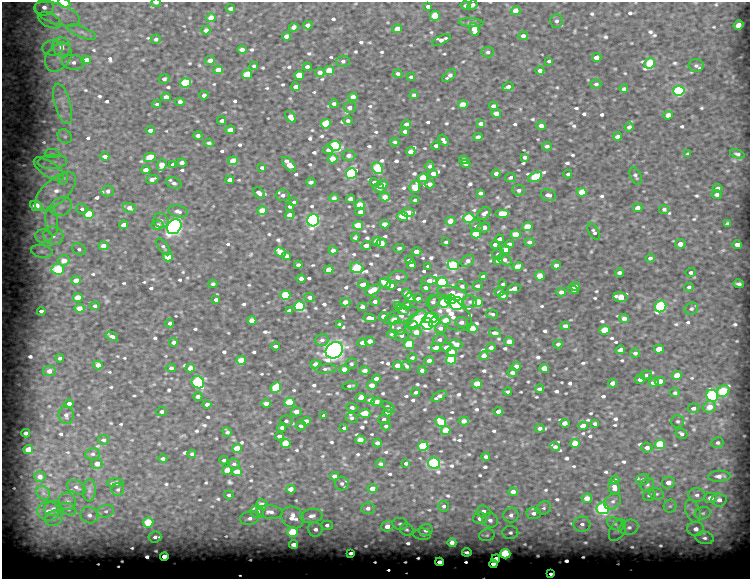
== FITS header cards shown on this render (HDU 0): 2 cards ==
NAXIS1  =                  748 / length of data axis 1
NAXIS2  =                  577 / length of data axis 2

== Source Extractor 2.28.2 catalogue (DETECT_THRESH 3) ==
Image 748 x 577 px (HDU 0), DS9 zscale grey, 1 PNG px = 1 image px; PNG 752 x 581 px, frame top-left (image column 1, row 577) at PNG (2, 2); each listed source drawn as its Kron ellipse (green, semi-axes under 4 px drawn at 4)
Background 3940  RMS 16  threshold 49.5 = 3 sigma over >= 5 px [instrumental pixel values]
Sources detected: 834; of the 834, the 500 brightest by FLUX_AUTO listed and drawn (334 fainter detections omitted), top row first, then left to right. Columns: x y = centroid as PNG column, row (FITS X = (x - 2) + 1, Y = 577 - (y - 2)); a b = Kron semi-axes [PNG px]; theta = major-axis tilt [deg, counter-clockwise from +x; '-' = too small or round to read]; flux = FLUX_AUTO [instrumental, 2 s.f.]
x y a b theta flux
64 3 6 4 -27 74000
156 3 4 2 - 6900
472 5 5 4 - 2900
428 6 4 3 - 3400
466 6 5 4 - 3500
44 7 9 8 - 9900
230 9 4 3 - 2900
516 11 5 4 - 17000
57 14 24 10 -19 23000
435 16 5 5 - 42000
211 18 4 4 - 18000
49 20 12 7 -27 7900
556 21 6 6 - 3300
471 23 12 4 -4 2900
308 25 4 4 - 5500
738 25 5 4 - 12000
294 27 4 4 - 12000
397 29 5 4 - 24000
474 29 7 5 -72 15000
206 30 4 4 - 10000
82 32 15 5 -22 4900
286 36 4 4 - 8900
523 36 5 4 - 5200
156 39 5 4 - 4000
441 40 10 3 25 4300
62 47 10 8 -64 17000
52 48 10 7 0 6900
242 50 4 4 - 9900
488 52 6 5 - 4200
58 57 16 11 52 17000
597 58 5 4 - 12000
86 60 5 4 - 11000
210 60 5 4 - 11000
343 61 7 5 1 2700
549 61 4 3 - 2600
73 62 11 7 -6 6500
650 63 6 5 - 94000
254 66 4 4 - 4200
696 66 7 6 - 3000
307 67 4 4 - 5200
218 70 4 4 - 22000
540 70 4 4 - 5800
329 71 5 4 - 28000
320 72 5 4 - 10000
247 74 5 4 - 54000
398 74 4 4 - 5100
299 75 5 4 - 40000
449 76 8 4 40 5500
411 77 4 3 - 2600
164 79 5 4 - 3400
185 83 5 4 - 120000
596 84 5 4 - 3400
296 87 4 4 - 6500
508 87 6 4 17 5000
624 89 4 4 - 3500
679 91 5 5 - 180000
204 95 4 4 - 7500
414 95 4 3 - 3100
166 97 5 4 - 7900
353 97 4 4 - 10000
180 102 4 4 - 8000
63 104 21 8 -75 15000
157 104 4 4 - 21000
334 104 4 4 - 3700
463 105 5 4 - 40000
494 106 4 4 - 5400
350 107 6 5 - 6900
496 113 5 4 - 8900
668 115 5 4 - 14000
291 117 6 4 -50 14000
222 121 4 4 - 4400
348 121 5 4 - 2800
326 124 5 4 - 61000
406 124 5 4 - 3900
481 124 4 4 - 5500
541 126 5 4 - 5600
629 127 4 4 - 4000
150 130 4 4 - 7000
230 130 5 4 - 15000
405 131 4 4 - 3000
198 135 4 4 - 5300
65 136 8 6 -41 3500
478 137 4 4 - 5000
618 137 4 4 - 6900
443 140 6 4 -55 3800
395 142 5 4 - 2900
209 143 5 4 - 4100
335 146 5 5 - 160000
436 146 4 4 - 4100
547 146 4 4 - 4000
328 150 5 4 - 6200
411 152 5 4 - 13000
52 154 7 4 0 2900
688 154 4 3 - 2700
737 154 7 4 -17 3000
349 155 6 5 - 4100
105 156 4 4 - 9300
150 157 6 4 16 44000
525 157 4 4 - 3700
333 159 5 4 - 19000
464 160 4 4 - 4600
233 161 5 4 - 31000
52 162 14 7 4 8300
182 163 4 4 - 8300
289 164 9 5 -48 18000
466 164 4 3 - 3900
162 165 6 4 69 20000
173 165 4 4 - 4000
430 166 5 4 - 2800
262 168 4 3 - 2500
378 168 6 5 - 110000
49 169 17 7 -34 12000
146 170 4 4 - 15000
351 173 5 5 - 250000
433 174 5 4 - 8500
496 174 4 3 - 3900
568 174 4 3 - 3100
636 176 9 5 -66 2700
510 177 5 4 - 3000
535 177 7 4 27 84000
64 178 7 4 71 2600
423 178 5 4 - 45000
152 179 6 4 21 11000
230 180 4 4 - 11000
311 182 5 4 - 3600
374 182 4 4 - 3200
174 183 8 5 -20 3200
383 184 5 4 - 8400
430 184 4 4 - 12000
415 187 6 5 - 27000
379 188 5 5 - 6100
718 188 5 4 - 5300
519 190 6 5 - 4000
108 191 6 5 - 4900
55 192 25 12 42 27000
582 192 5 4 - 40000
259 193 7 4 -40 6600
480 193 4 3 - 2800
717 194 5 4 - 4200
283 195 7 6 - 4300
548 195 7 6 - 5000
385 197 5 4 - 12000
334 198 5 4 - 7100
351 199 4 4 - 8500
415 200 4 3 - 4000
294 202 4 3 - 2700
360 205 5 4 - 30000
36 206 6 5 - 47000
290 206 4 4 - 3100
61 207 11 9 25 9100
129 208 6 4 -16 8200
638 208 4 4 - 14000
82 209 6 5 - 5000
664 209 5 4 - 2500
178 211 10 6 -12 4600
262 211 5 4 - 31000
360 212 4 4 - 8900
408 212 6 4 -3 12000
89 214 5 4 - 76000
484 214 7 5 46 5800
502 214 7 4 0 28000
290 215 5 4 - 10000
402 216 5 4 - 54000
469 218 5 4 - 110000
313 220 6 6 - 300000
52 221 14 6 -84 8300
161 221 8 7 - 3600
450 221 5 4 - 18000
385 224 4 4 - 14000
727 224 4 3 - 3200
124 225 4 4 - 8200
157 225 6 5 - 7400
358 225 5 4 - 37000
476 226 6 5 - 3800
174 227 8 6 49 380000
527 227 5 4 - 29000
484 228 6 5 - 4400
594 232 9 5 -58 2800
476 234 5 4 - 68000
516 234 5 4 - 31000
44 236 8 7 - 5400
53 236 10 9 - 9000
355 237 4 4 - 2500
499 239 4 3 - 3700
377 241 4 4 - 22000
446 242 4 3 - 2800
530 242 5 4 - 4400
382 243 5 4 - 25000
509 244 5 4 - 4700
680 244 5 4 - 6100
366 245 5 4 - 6800
495 245 4 4 - 5600
737 245 5 4 - 9500
104 246 5 4 - 14000
163 247 10 5 -53 2700
399 248 5 4 - 2600
79 249 7 5 -32 2700
333 250 4 4 - 8300
505 250 5 4 - 24000
42 251 11 6 -11 5300
416 251 5 4 - 12000
280 252 6 4 -28 32000
498 254 6 5 - 3100
286 256 5 4 - 8500
168 257 5 4 - 34000
650 258 4 4 - 3900
64 260 6 5 - 18000
409 260 4 3 - 3300
505 260 7 5 -31 3600
468 261 7 5 38 4300
498 261 4 4 - 5000
298 265 4 4 - 3100
411 265 4 4 - 3600
453 265 6 5 - 180000
556 265 4 4 - 4200
428 266 4 3 - 2500
518 267 5 4 - 17000
357 268 7 5 -18 91000
58 269 6 5 - 94000
329 270 4 4 - 24000
691 272 5 4 - 2700
619 273 4 4 - 3200
540 276 5 4 - 19000
398 277 9 6 5 4600
483 277 4 4 - 3600
301 279 4 4 - 5500
76 280 5 4 - 19000
429 281 8 4 3 8200
442 282 5 5 - 110000
385 283 6 4 -23 31000
213 284 4 4 - 3900
363 284 5 4 - 11000
503 284 4 3 - 2600
739 284 5 3 - 3200
391 285 6 4 12 3700
462 286 5 5 - 5500
477 286 5 4 - 3400
575 286 5 4 - 3200
689 287 5 4 - 2400
426 288 4 4 - 3000
514 288 6 4 19 7200
573 289 6 4 -34 5400
373 290 8 4 27 33000
499 292 4 4 - 5300
561 292 4 4 - 7200
452 293 15 6 -14 23000
407 294 5 4 - 10000
285 295 5 4 - 87000
503 296 4 4 - 4200
310 297 5 4 - 4200
620 297 7 5 -10 20000
78 298 5 4 - 26000
410 298 5 3 - 3500
418 298 4 4 - 4600
451 299 5 4 - 95000
216 300 4 3 - 2800
345 302 5 4 - 12000
375 302 5 4 - 3500
433 302 7 6 - 4400
470 302 7 6 - 3500
478 302 5 4 - 87000
444 303 5 5 - 130000
457 304 7 6 - 190000
95 306 5 4 - 3000
299 306 5 5 - 150000
398 306 4 3 - 2700
407 306 4 4 - 5600
661 306 6 5 - 180000
362 307 4 4 - 4700
79 308 5 4 - 28000
403 309 7 5 -28 4800
691 309 7 6 - 2800
41 311 4 3 - 3200
289 311 4 3 - 3700
450 313 25 13 -36 26000
492 314 6 4 -13 2600
401 315 18 7 19 8700
383 316 4 4 - 3100
370 318 6 4 -5 7700
431 318 8 5 9 85000
417 319 11 6 37 64000
624 319 5 4 - 9500
252 320 4 4 - 14000
394 320 5 4 - 33000
446 320 5 4 - 24000
434 322 6 4 40 120000
461 322 6 5 - 4600
170 323 4 4 - 5200
340 324 4 3 - 2500
427 324 6 5 - 230000
413 325 5 4 - 18000
565 326 4 4 - 5900
399 328 7 7 - 3700
440 328 5 5 - 4700
472 328 5 4 - 24000
605 330 5 4 - 43000
416 332 5 4 - 14000
495 333 6 4 -11 3700
392 334 5 4 - 3000
401 335 7 5 3 3500
112 336 6 3 -27 4200
322 340 7 5 15 4600
440 340 7 5 18 3200
370 341 4 4 - 11000
174 342 4 4 - 8400
509 342 5 4 - 17000
362 343 5 4 - 5900
409 344 5 4 - 80000
456 344 6 4 -25 12000
558 344 4 4 - 5500
275 346 4 3 - 3700
446 347 5 4 - 7600
436 348 5 4 - 17000
491 348 5 4 - 5200
659 349 5 4 - 29000
334 350 9 7 32 540000
620 350 5 4 - 9300
452 352 5 4 - 28000
635 353 5 4 - 3100
484 356 4 4 - 19000
60 358 4 4 - 3200
412 358 4 4 - 2500
241 360 5 4 - 28000
451 360 5 4 - 89000
429 361 5 4 - 9800
315 364 5 4 - 8100
351 364 6 5 - 2600
98 365 5 4 - 5900
397 366 5 4 - 12000
406 366 5 3 - 2800
516 366 4 4 - 10000
171 368 5 4 - 4700
190 368 5 4 - 11000
544 368 5 4 - 15000
326 369 11 4 5 2800
345 369 5 4 - 16000
422 370 4 4 - 3500
49 371 6 5 - 8500
365 371 5 4 - 7600
512 372 4 4 - 3400
646 375 6 4 8 2600
677 376 5 4 - 25000
376 379 4 4 - 4500
640 379 5 4 - 8500
660 381 5 4 - 14000
198 382 6 6 - 140000
613 383 4 4 - 7100
654 383 5 4 - 8000
477 384 5 4 - 25000
372 385 4 4 - 14000
350 386 7 3 7 2600
276 388 6 4 45 100000
539 389 4 3 - 2900
723 391 7 5 39 86000
416 392 4 4 - 2500
508 392 4 3 - 2700
675 393 5 4 - 3000
198 396 4 4 - 8300
439 396 8 4 29 7100
712 396 6 5 - 200000
361 397 5 4 - 14000
370 400 5 4 - 8200
289 402 5 4 - 57000
377 402 5 4 - 12000
266 403 5 4 - 10000
69 404 4 4 - 6700
207 404 4 4 - 5900
352 407 5 4 - 3500
388 407 8 4 -37 2600
710 407 6 5 - 13000
694 408 6 5 - 4900
498 411 5 4 - 7900
162 412 5 4 - 2900
296 412 5 4 - 8100
388 412 4 4 - 9800
365 413 5 4 - 34000
66 415 9 7 -83 5100
324 415 4 3 - 3700
351 418 6 4 -24 2600
384 420 5 4 - 3500
286 421 6 5 - 2600
306 421 5 4 - 11000
464 421 5 4 - 6500
678 421 6 6 - 2500
441 422 6 4 -36 66000
565 423 5 4 - 12000
595 424 4 4 - 3100
301 426 5 4 - 3100
386 426 4 4 - 4500
583 426 5 4 - 21000
282 427 4 4 - 3600
344 428 4 3 - 2700
540 428 4 4 - 5900
446 430 5 4 - 34000
227 432 5 4 - 2700
26 433 4 3 - 4400
681 434 6 4 -27 3500
279 436 4 3 - 4200
103 440 5 5 - 3100
360 440 5 4 - 21000
377 443 4 4 - 4000
575 443 5 4 - 29000
718 443 6 5 - 2500
286 444 5 4 - 78000
660 444 5 4 - 80000
423 446 5 4 - 96000
555 447 5 3 - 3500
237 448 5 4 - 37000
647 448 5 5 - 5100
28 450 5 4 - 33000
92 454 7 5 7 2700
192 454 4 4 - 3300
486 457 4 4 - 3600
163 459 4 3 - 2800
224 460 4 3 - 3900
406 463 4 3 - 2700
434 463 6 5 - 200000
97 464 6 5 - 8200
234 464 6 5 - 3400
380 464 5 4 - 3000
227 470 5 4 - 16000
237 472 5 4 - 26000
335 476 4 4 - 5400
719 476 11 5 3 6100
40 477 5 5 - 6300
643 479 6 5 - 2700
615 480 4 4 - 3600
115 483 8 4 3 4500
342 483 7 7 - 3300
668 483 6 5 - 7200
647 485 7 6 - 3000
76 487 10 6 -27 4200
614 487 7 5 -77 6900
372 488 5 4 - 15000
118 489 6 6 - 2500
291 489 5 4 - 12000
89 490 11 6 86 4700
513 492 5 4 - 8000
43 493 7 6 - 4000
657 494 7 5 -13 2800
229 495 5 4 - 2600
649 495 6 5 - 2800
697 495 8 6 0 4500
587 498 5 5 - 13000
710 498 6 5 - 10000
719 500 7 6 - 6300
67 501 9 8 - 5200
613 501 9 7 41 4900
262 505 5 5 - 14000
444 506 5 5 - 3600
670 506 6 6 - 2900
53 508 9 7 13 5100
368 508 7 6 - 6100
544 508 8 6 32 2800
603 508 6 6 - 250000
69 509 8 5 -28 3500
48 511 11 9 -6 9900
106 511 8 6 13 4700
483 511 7 6 - 7700
693 511 12 7 -69 6000
257 512 7 6 - 8900
270 512 12 7 -5 7800
533 513 7 6 - 4800
703 513 8 6 14 3600
89 515 9 8 - 6600
511 515 7 7 - 4500
312 516 11 7 9 7100
293 517 12 10 -41 16000
54 518 9 7 21 5400
250 518 9 7 9 6200
480 518 7 6 - 8300
490 520 8 7 - 5000
148 523 5 5 - 64000
400 524 8 6 -9 2900
582 524 8 7 - 5900
615 524 9 6 -28 4500
327 525 6 4 -1 2900
387 526 6 5 - 10000
629 527 10 7 20 6000
315 529 7 7 - 4700
696 529 8 7 - 7500
407 530 7 6 - 2500
426 530 7 6 - 4900
617 530 12 7 59 5100
293 532 5 4 - 78000
510 533 8 6 0 3400
422 534 9 5 -3 2700
487 535 8 6 15 2500
155 537 6 5 - 3700
705 538 9 6 -10 4200
452 543 4 4 - 9200
294 544 4 4 - 8700
467 552 5 3 - 2500
351 553 4 3 - 3900
505 554 5 4 - 140000
164 556 4 4 - 9700
496 559 4 4 - 8000
439 562 4 3 - 14000
493 564 4 4 - 12000
551 574 3 3 - 2600
At the frame edge (FLAGS 8, measured only in part): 2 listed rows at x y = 64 3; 156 3
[334 fainter detections neither listed nor drawn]